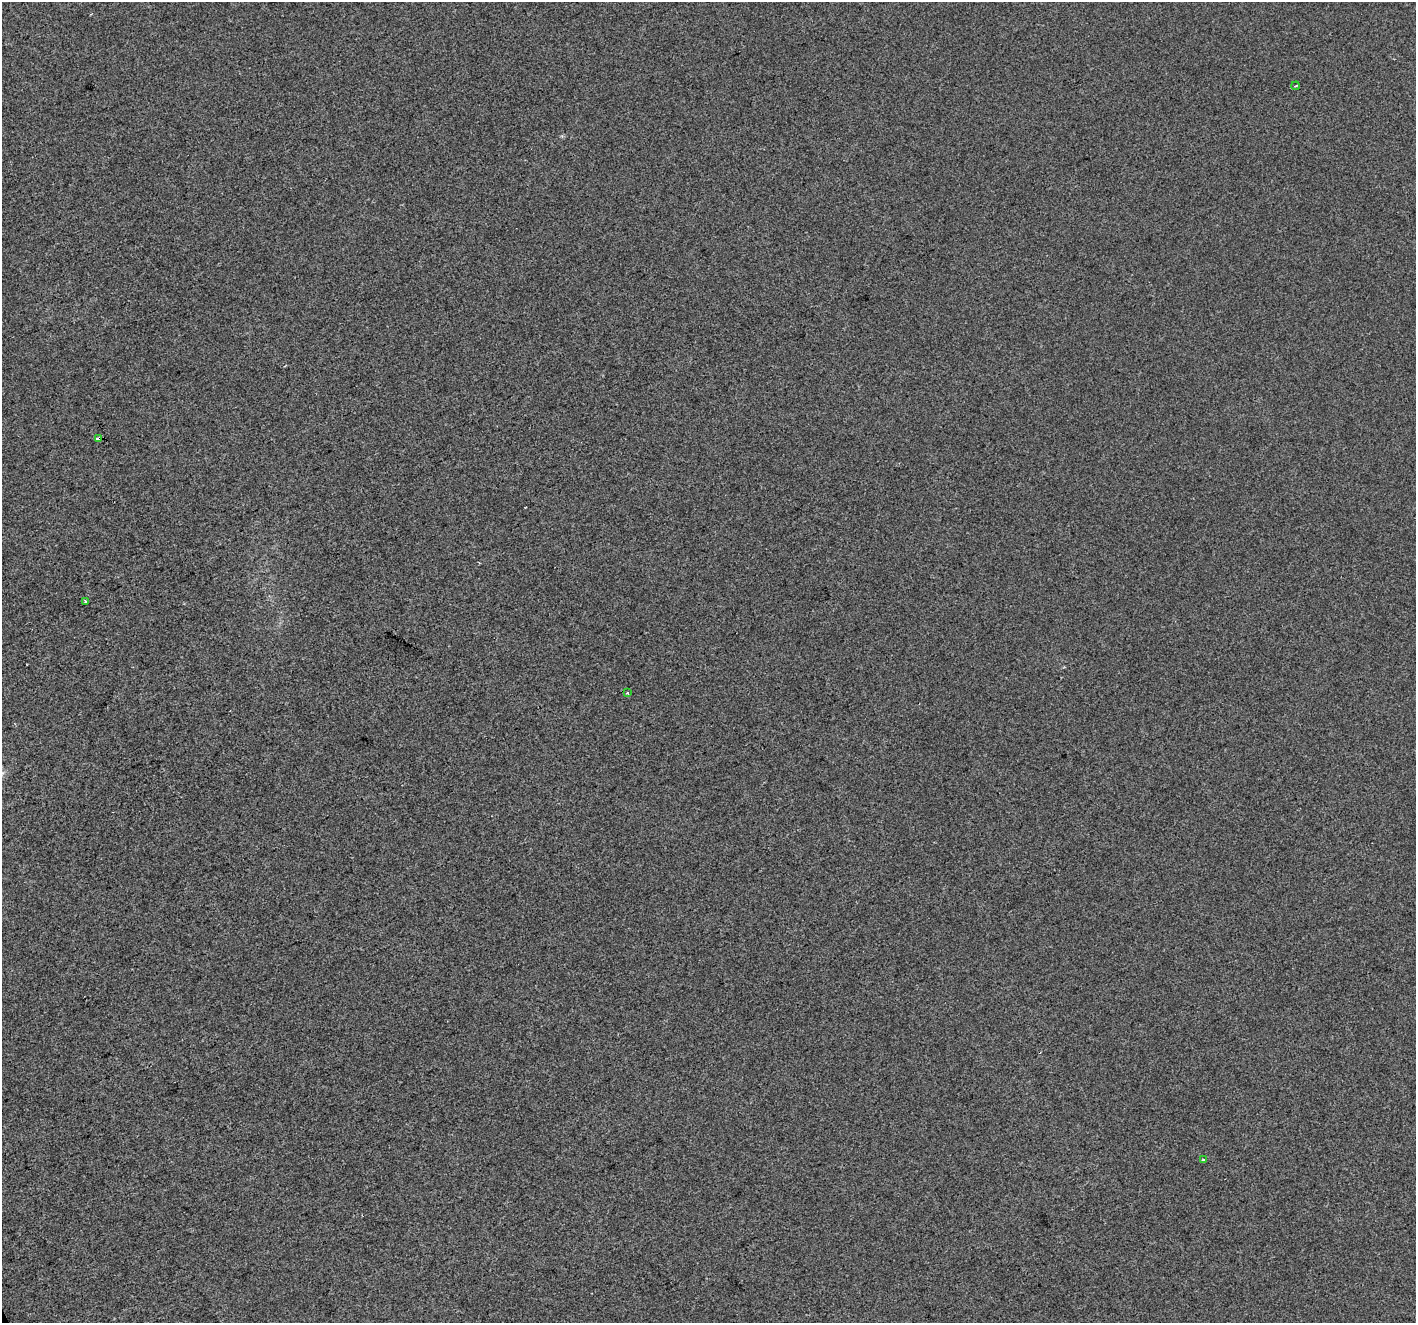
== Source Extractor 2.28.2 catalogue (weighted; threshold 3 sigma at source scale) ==
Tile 7 of 4 x 4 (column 3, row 2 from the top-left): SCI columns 2832-4245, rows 2791-4111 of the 5660 x 5522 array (HDU 1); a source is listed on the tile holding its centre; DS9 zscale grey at full resolution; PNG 1418 x 1325 px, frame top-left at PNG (2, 2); each listed source drawn as its Kron ellipse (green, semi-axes under 4 px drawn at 4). Shown black and unused: <1% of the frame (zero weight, under 2 of 3 exposures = <1% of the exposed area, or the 3 px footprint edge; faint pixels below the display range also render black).
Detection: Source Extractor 2.28.2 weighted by HDU 2 'WHT'; one run over the whole footprint, this tile lists its part. Background 9.17e-04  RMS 0.0057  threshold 0.0255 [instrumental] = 3 sigma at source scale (4.5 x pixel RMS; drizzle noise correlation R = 1.50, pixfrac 1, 0.0396/0.0396 arcsec/px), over >= 5 px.
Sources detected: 5; all 5 listed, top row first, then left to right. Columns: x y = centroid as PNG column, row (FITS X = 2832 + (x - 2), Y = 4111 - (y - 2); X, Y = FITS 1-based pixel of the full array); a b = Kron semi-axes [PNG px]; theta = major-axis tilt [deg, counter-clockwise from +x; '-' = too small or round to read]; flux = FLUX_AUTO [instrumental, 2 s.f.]
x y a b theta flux
1296 86 4 3 - 0.83
98 439 3 3 - 9.3
85 601 3 3 - 1.6
627 693 3 2 - 0.95
1203 1159 3 2 - 0.56
Overlapping masked pixels (flux is a lower limit): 1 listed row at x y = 98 439